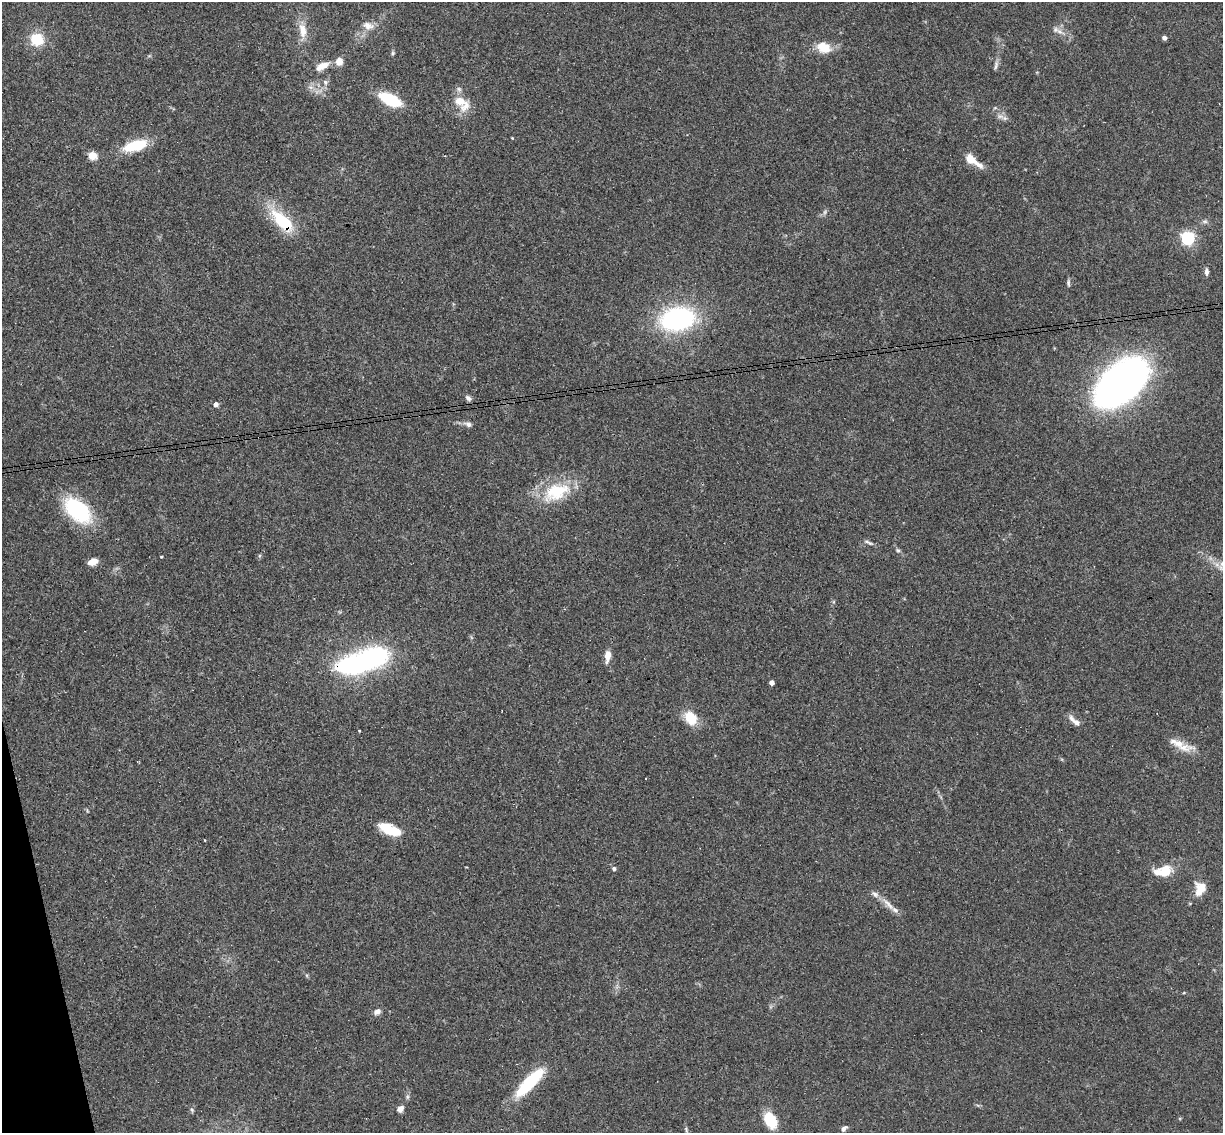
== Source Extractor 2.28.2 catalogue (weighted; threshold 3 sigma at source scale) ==
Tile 7 of 4 x 4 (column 3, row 2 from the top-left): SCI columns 2499-3719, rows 2412-3542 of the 4999 x 4935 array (HDU 1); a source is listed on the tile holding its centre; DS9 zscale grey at full resolution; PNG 1225 x 1135 px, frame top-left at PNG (2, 2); no overlay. Shown black and unused: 2% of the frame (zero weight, under 3 of 4 exposures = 6% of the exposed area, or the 3 px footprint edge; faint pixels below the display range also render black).
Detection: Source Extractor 2.28.2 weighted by HDU 2 'WHT'; one run over the whole footprint, this tile lists its part. Background 0.163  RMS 0.0072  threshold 0.0322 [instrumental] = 3 sigma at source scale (4.5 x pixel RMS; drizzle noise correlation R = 1.50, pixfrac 1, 0.05/0.05 arcsec/px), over >= 5 px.
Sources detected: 61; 1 too faint to see at this stretch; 1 cosmic-ray / hot-pixel residue — not listed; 6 inside a brighter listed object's ellipse — not listed separately; the other 53 listed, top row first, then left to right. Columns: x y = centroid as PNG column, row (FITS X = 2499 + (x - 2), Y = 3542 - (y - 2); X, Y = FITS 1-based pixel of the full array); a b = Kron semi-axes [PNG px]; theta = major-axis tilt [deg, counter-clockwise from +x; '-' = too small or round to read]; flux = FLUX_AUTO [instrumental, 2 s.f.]
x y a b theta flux
368 26 17 10 -17 6.3
303 31 22 11 -81 10
1060 32 14 6 -30 4.4
1164 38 4 4 - 3.1
37 39 12 11 - 22
824 48 20 14 -20 12
393 53 6 5 - 1.1
339 61 9 8 - 5.9
322 66 18 8 26 7.4
996 66 15 5 76 2.3
325 82 7 6 - 1.9
390 100 21 9 -26 35
460 101 12 10 -31 12
1004 118 8 6 -21 2.6
512 138 3 3 - 0.5
135 145 22 9 15 32
92 155 5 5 - 27
970 159 11 7 -39 11
979 165 13 7 -36 4.2
282 221 38 16 -44 33
1205 221 8 5 5 1.8
1188 238 6 6 - 140
1206 272 9 5 -89 2.5
677 319 30 20 12 110
1121 382 39 23 41 430
468 398 9 6 -42 2.2
216 404 5 4 - 3.5
468 424 11 6 -22 2.9
556 492 41 22 23 35
78 510 33 19 -43 58
868 542 14 4 -22 2.1
898 550 6 5 - 1.3
161 557 3 2 - 0.71
92 562 10 6 17 7.8
607 656 13 6 83 7.3
374 657 25 18 5 88
352 665 22 12 4 130
771 683 4 4 - 4.6
690 718 16 11 -57 17
1071 719 12 6 -64 3.2
1184 748 24 11 -2 9.3
390 830 23 10 -23 20
205 840 2 2 - 0.67
614 869 5 5 - 1.6
1164 871 21 12 9 17
1200 889 17 12 72 11
888 904 25 7 -46 6.6
377 1012 8 6 31 3.5
530 1082 38 11 46 44
400 1109 8 6 42 3.7
770 1120 18 12 -63 20
844 1129 8 5 47 2.3
686 1130 11 5 -67 1.7
Overlapping masked pixels (flux is a lower limit): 3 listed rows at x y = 282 221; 1121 382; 352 665